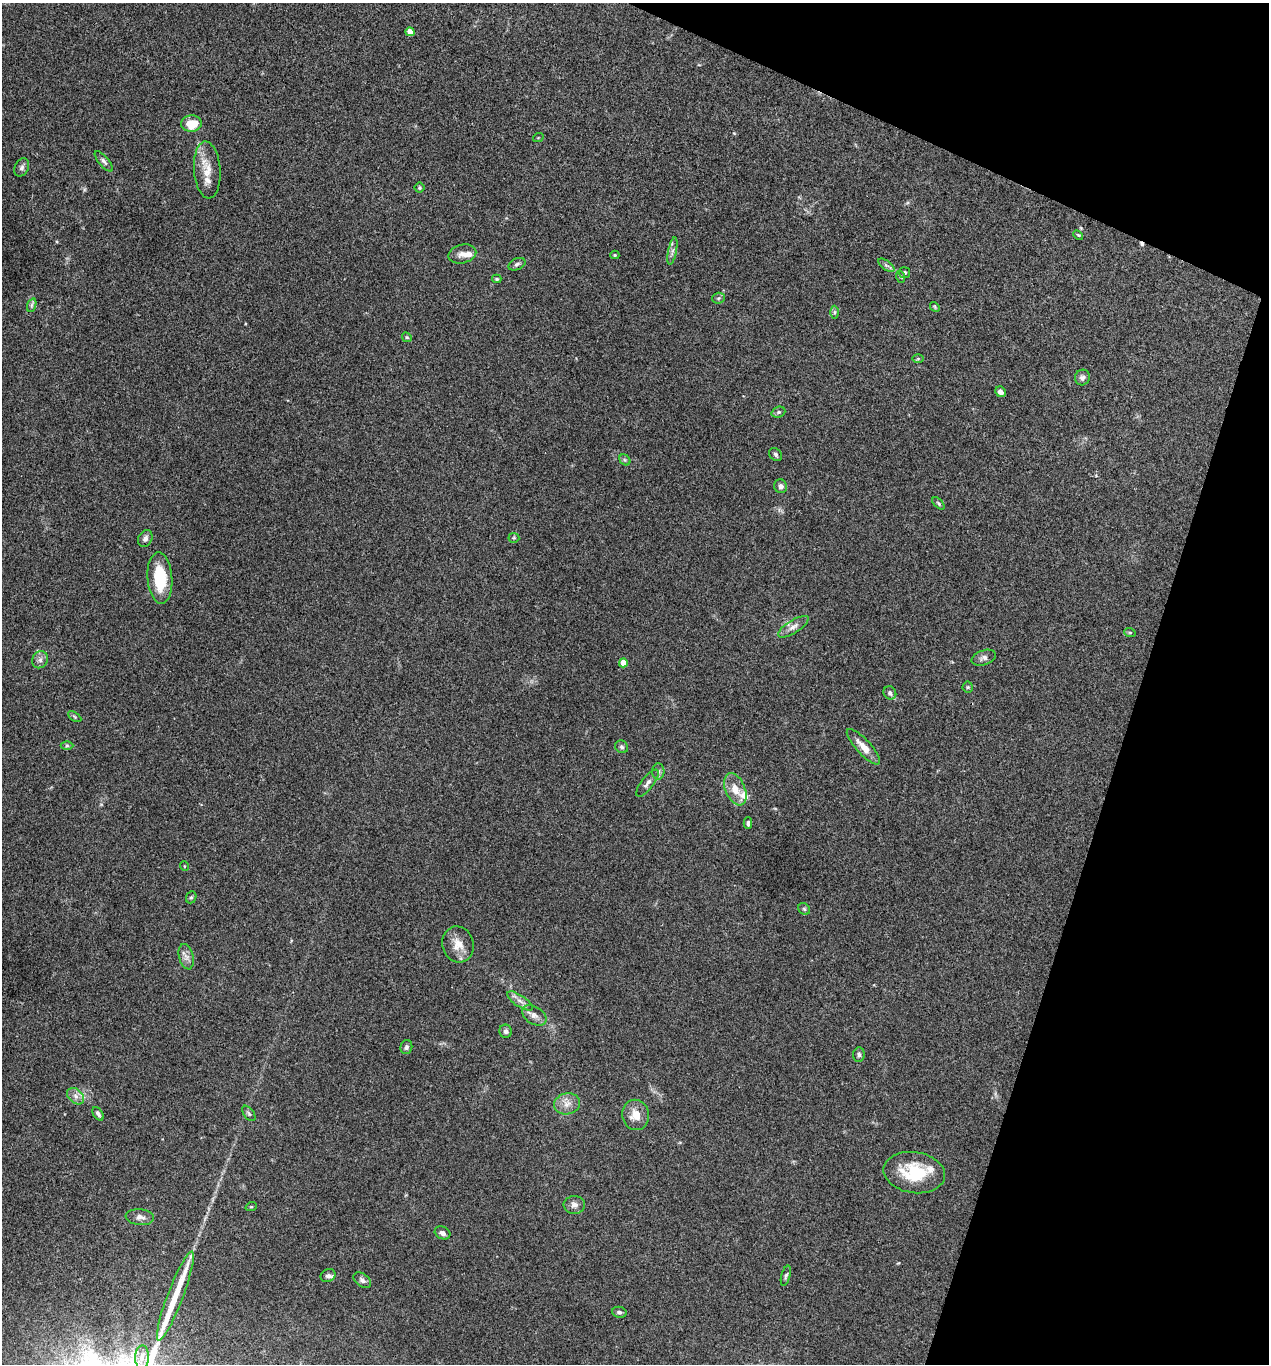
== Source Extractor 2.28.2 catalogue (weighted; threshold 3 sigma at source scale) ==
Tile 8 of 4 x 4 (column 4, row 2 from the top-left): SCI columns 3937-5203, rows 2732-4093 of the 5470 x 5459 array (HDU 1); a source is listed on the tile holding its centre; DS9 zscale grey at full resolution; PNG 1271 x 1366 px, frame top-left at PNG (2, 3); each listed source drawn as its Kron ellipse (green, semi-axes under 4 px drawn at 4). Shown black and unused: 16% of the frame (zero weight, under 3 of 4 exposures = <1% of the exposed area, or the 3 px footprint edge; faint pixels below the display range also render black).
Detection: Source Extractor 2.28.2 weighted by HDU 2 'WHT'; one run over the whole footprint, this tile lists its part. Background 0.0779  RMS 0.0059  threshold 0.0268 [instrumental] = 3 sigma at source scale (4.5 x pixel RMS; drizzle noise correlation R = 1.50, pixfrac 1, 0.05/0.05 arcsec/px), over >= 5 px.
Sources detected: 80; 1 cosmic-ray / hot-pixel residue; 1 long thin detection or spike segment (spike, bleed or trail) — neither listed nor drawn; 5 inside a brighter listed object's ellipse — not listed separately; the other 73 listed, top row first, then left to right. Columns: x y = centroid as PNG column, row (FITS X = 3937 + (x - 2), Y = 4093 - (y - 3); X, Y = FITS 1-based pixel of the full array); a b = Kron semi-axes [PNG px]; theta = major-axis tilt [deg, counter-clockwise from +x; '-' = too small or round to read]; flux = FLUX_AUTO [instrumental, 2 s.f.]
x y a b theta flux
410 32 4 4 - 5.6
191 124 10 8 4 12
538 138 5 3 - 0.48
104 161 12 5 -50 1.8
22 167 9 7 64 1.8
207 170 28 13 -86 10
420 188 5 5 - 0.79
1078 235 6 3 -43 0.59
672 251 14 3 78 1.9
462 254 14 9 13 4.1
615 255 4 4 - 0.85
517 264 9 5 24 1.5
886 265 9 4 -35 1.4
905 273 5 5 - 1.1
901 277 6 4 -71 0.77
497 279 4 3 - 0.78
719 298 6 5 - 0.99
32 305 7 4 71 1.2
935 307 5 4 - 0.7
835 312 6 4 90 0.91
407 337 5 4 - 0.68
918 359 6 4 1 0.62
1082 378 8 7 - 2
1000 392 6 5 - 2.8
778 412 7 5 21 1
776 454 7 5 -47 1.2
625 460 6 4 -45 1
781 486 7 6 - 1.7
938 503 7 4 -46 0.86
145 538 9 6 61 2
514 538 5 5 - 0.81
160 578 26 12 -86 24
793 627 17 6 32 3.5
1130 633 6 4 -19 0.63
984 658 12 7 20 2.2
40 660 9 7 59 2.4
623 663 4 4 - 7.6
968 687 5 5 - 0.77
890 693 7 6 - 1.6
75 717 7 4 -32 0.92
67 746 6 4 0 0.88
622 747 7 6 - 1.4
863 747 23 7 -47 7.4
658 771 8 6 87 1.6
647 783 16 6 53 2.5
735 789 17 10 -67 7.6
748 823 6 3 -90 1.1
184 866 5 3 - 0.46
191 897 6 5 - 1
804 909 6 5 - 0.97
458 944 18 15 -75 7.8
186 957 13 7 -76 3.1
520 1001 15 5 -33 3.4
534 1015 13 8 -32 3.6
506 1031 7 6 - 1.7
406 1047 7 6 - 1.5
859 1055 7 5 86 1.4
76 1096 10 6 -42 2.9
567 1104 13 10 10 5.1
249 1113 9 5 -52 1.2
98 1114 7 4 -57 1.5
636 1115 15 13 -79 8.2
914 1173 31 20 -9 27
574 1205 11 9 2 3.1
251 1207 6 3 18 0.53
140 1217 14 8 -6 3.1
443 1233 8 6 -27 2.2
328 1276 8 6 23 1.6
786 1276 10 4 74 1.3
362 1280 10 6 -37 1.9
175 1296 47 8 69 14
619 1312 7 5 -8 1.3
142 1357 12 7 89 2.8